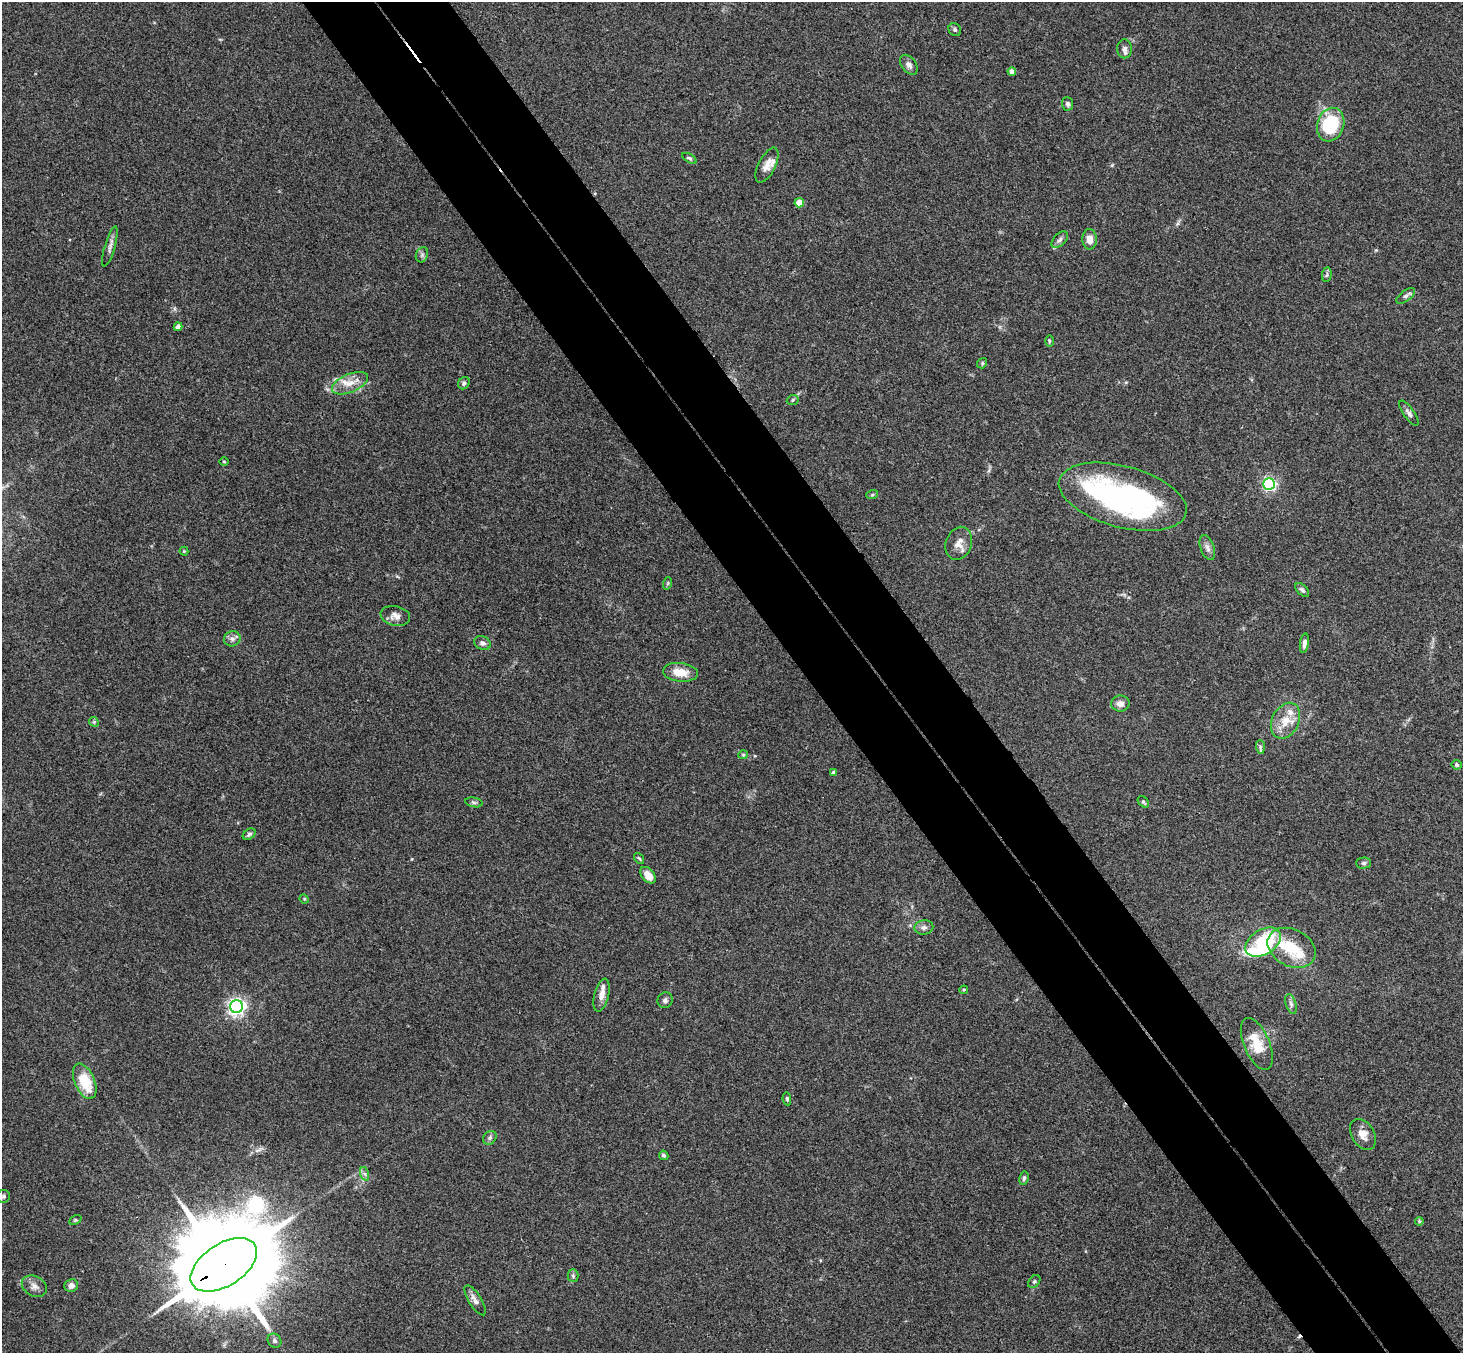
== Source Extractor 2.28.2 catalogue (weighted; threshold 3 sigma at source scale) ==
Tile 6 of 4 x 4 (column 2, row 2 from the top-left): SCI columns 1515-2975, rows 3033-4383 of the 5948 x 5929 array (HDU 1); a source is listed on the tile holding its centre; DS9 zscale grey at full resolution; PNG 1465 x 1355 px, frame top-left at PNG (2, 2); each listed source drawn as its Kron ellipse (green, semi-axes under 4 px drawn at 4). Shown black and unused: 10% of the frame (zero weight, under 3 of 4 exposures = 6% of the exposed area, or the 3 px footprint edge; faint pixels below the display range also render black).
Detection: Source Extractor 2.28.2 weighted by HDU 2 'WHT'; one run over the whole footprint, this tile lists its part. Background 0.204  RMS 0.0082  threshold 0.0368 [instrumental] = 3 sigma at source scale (4.5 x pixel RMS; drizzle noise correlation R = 1.50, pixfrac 1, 0.05/0.05 arcsec/px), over >= 5 px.
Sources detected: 86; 4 inside a brighter object's white glare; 1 cosmic-ray / hot-pixel residue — neither listed nor drawn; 5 inside a brighter listed object's ellipse — not listed separately; the other 76 listed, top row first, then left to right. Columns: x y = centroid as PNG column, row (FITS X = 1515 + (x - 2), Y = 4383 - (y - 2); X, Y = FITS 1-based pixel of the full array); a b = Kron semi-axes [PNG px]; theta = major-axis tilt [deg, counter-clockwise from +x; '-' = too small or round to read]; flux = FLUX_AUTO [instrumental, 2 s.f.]
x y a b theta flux
955 30 7 6 - 1.7
1125 49 9 7 -90 3.1
909 65 11 7 -53 3.7
1012 71 4 4 - 5.6
1067 104 7 5 -85 2.3
1331 125 17 13 72 48
689 158 8 4 -31 1.5
767 165 19 8 63 7
799 203 4 4 - 15
1090 239 10 7 -87 6.8
1060 240 10 6 45 2.4
110 247 21 5 74 3.9
422 255 8 6 69 2
1327 275 7 5 81 1.6
1406 296 11 5 38 2.4
178 327 4 4 - 4.3
1049 341 6 4 -90 1.1
982 363 5 4 - 1.2
350 383 19 9 23 10
464 383 6 5 - 1.8
793 400 6 5 - 1.2
1409 413 15 5 -55 3.1
224 461 4 3 - 0.66
1269 484 6 5 - 160
872 495 6 3 19 0.88
1123 497 66 30 -15 190
959 543 17 13 70 8.2
1207 548 13 6 -70 3.7
184 551 4 4 - 0.75
668 583 6 4 72 1
1302 590 8 5 -45 1.8
395 616 15 9 -12 5.4
232 639 8 7 - 3
482 643 8 6 -22 3.2
1304 643 10 4 83 3.2
680 672 17 9 -6 12
1120 704 9 8 - 4.4
1285 721 19 13 63 14
94 722 5 4 - 1.1
1260 747 7 4 -88 1.7
743 755 5 4 - 0.96
1457 765 5 5 - 1.7
834 773 4 4 - 4.7
474 802 9 4 -11 1.7
1143 802 6 4 -50 1.3
249 834 7 5 36 1.8
639 858 6 4 -52 1.1
1364 863 7 5 1 1.7
648 875 9 6 -50 7.7
304 899 5 4 - 0.9
924 927 9 7 10 2.9
1263 942 19 12 31 54
1292 948 25 18 -27 27
964 990 4 4 - 0.89
601 995 17 7 75 6.1
665 1000 8 7 - 2.4
1291 1004 10 5 -72 2.5
236 1007 6 6 - 330
1257 1044 27 12 -67 19
85 1081 19 10 -67 27
787 1099 6 4 -80 1.2
1363 1134 17 11 -58 7.5
490 1138 7 6 - 2.2
664 1155 5 4 - 1.5
365 1174 7 4 -71 1.8
1024 1178 7 4 80 1.5
4 1196 6 6 - 1.9
75 1220 6 4 25 1.1
1419 1221 4 4 - 0.9
224 1265 37 21 33 21000
573 1276 6 5 - 1.7
1034 1281 7 5 49 1.6
34 1286 13 10 -28 4.9
71 1286 7 6 - 5.1
475 1300 17 6 -58 4.7
274 1341 7 6 - 2.3
Overlapping masked pixels (flux is a lower limit): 1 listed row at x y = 224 1265